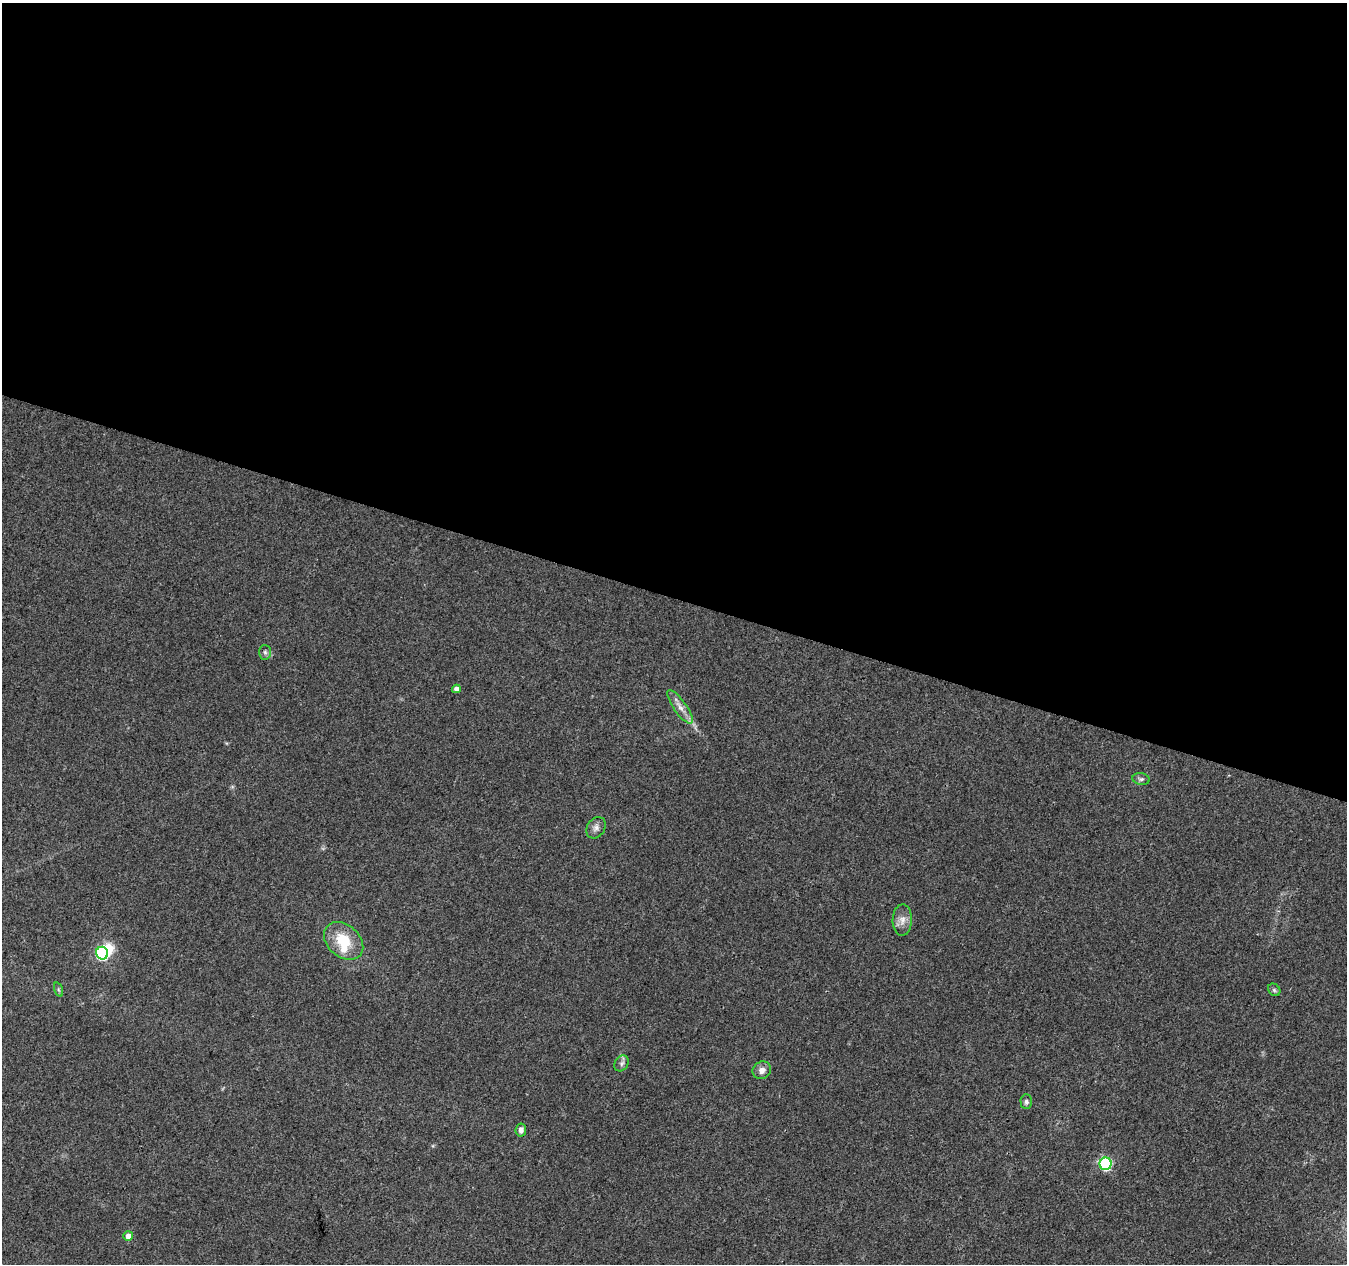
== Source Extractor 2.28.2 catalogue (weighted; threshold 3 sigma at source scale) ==
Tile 3 of 4 x 4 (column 3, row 1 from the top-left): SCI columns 2697-4041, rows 4065-5326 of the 5386 x 5539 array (HDU 1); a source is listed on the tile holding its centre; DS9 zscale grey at full resolution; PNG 1349 x 1266 px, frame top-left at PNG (2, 3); each listed source drawn as its Kron ellipse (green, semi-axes under 4 px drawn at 4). Shown black and unused: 47% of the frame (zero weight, under 3 of 4 exposures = <1% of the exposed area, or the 3 px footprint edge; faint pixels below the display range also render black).
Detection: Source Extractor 2.28.2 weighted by HDU 2 'WHT'; one run over the whole footprint, this tile lists its part. Background 0.0487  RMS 0.0044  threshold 0.0198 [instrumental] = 3 sigma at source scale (4.5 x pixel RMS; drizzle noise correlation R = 1.50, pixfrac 1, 0.0396/0.0396 arcsec/px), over >= 5 px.
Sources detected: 18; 1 inside a brighter object's white glare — neither listed nor drawn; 1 inside a brighter listed object's ellipse — not listed separately; the other 16 listed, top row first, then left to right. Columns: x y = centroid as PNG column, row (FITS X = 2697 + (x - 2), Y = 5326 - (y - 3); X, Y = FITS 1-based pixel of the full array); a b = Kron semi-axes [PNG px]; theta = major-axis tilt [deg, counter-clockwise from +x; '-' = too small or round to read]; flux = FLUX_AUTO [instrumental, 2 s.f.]
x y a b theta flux
265 652 7 6 - 1.1
456 689 4 4 - 2
680 707 20 6 -55 3.5
1141 779 9 5 -9 1.2
596 828 11 8 58 2.1
902 920 16 9 88 3.6
344 941 22 16 -41 14
102 953 6 6 - 52
58 990 7 3 -71 0.64
1274 990 7 5 -46 0.86
622 1063 8 6 54 1.3
762 1070 9 8 - 2.8
1026 1102 7 5 -87 1
521 1130 6 5 - 1.9
1106 1164 6 6 - 54
128 1236 5 5 - 3.5